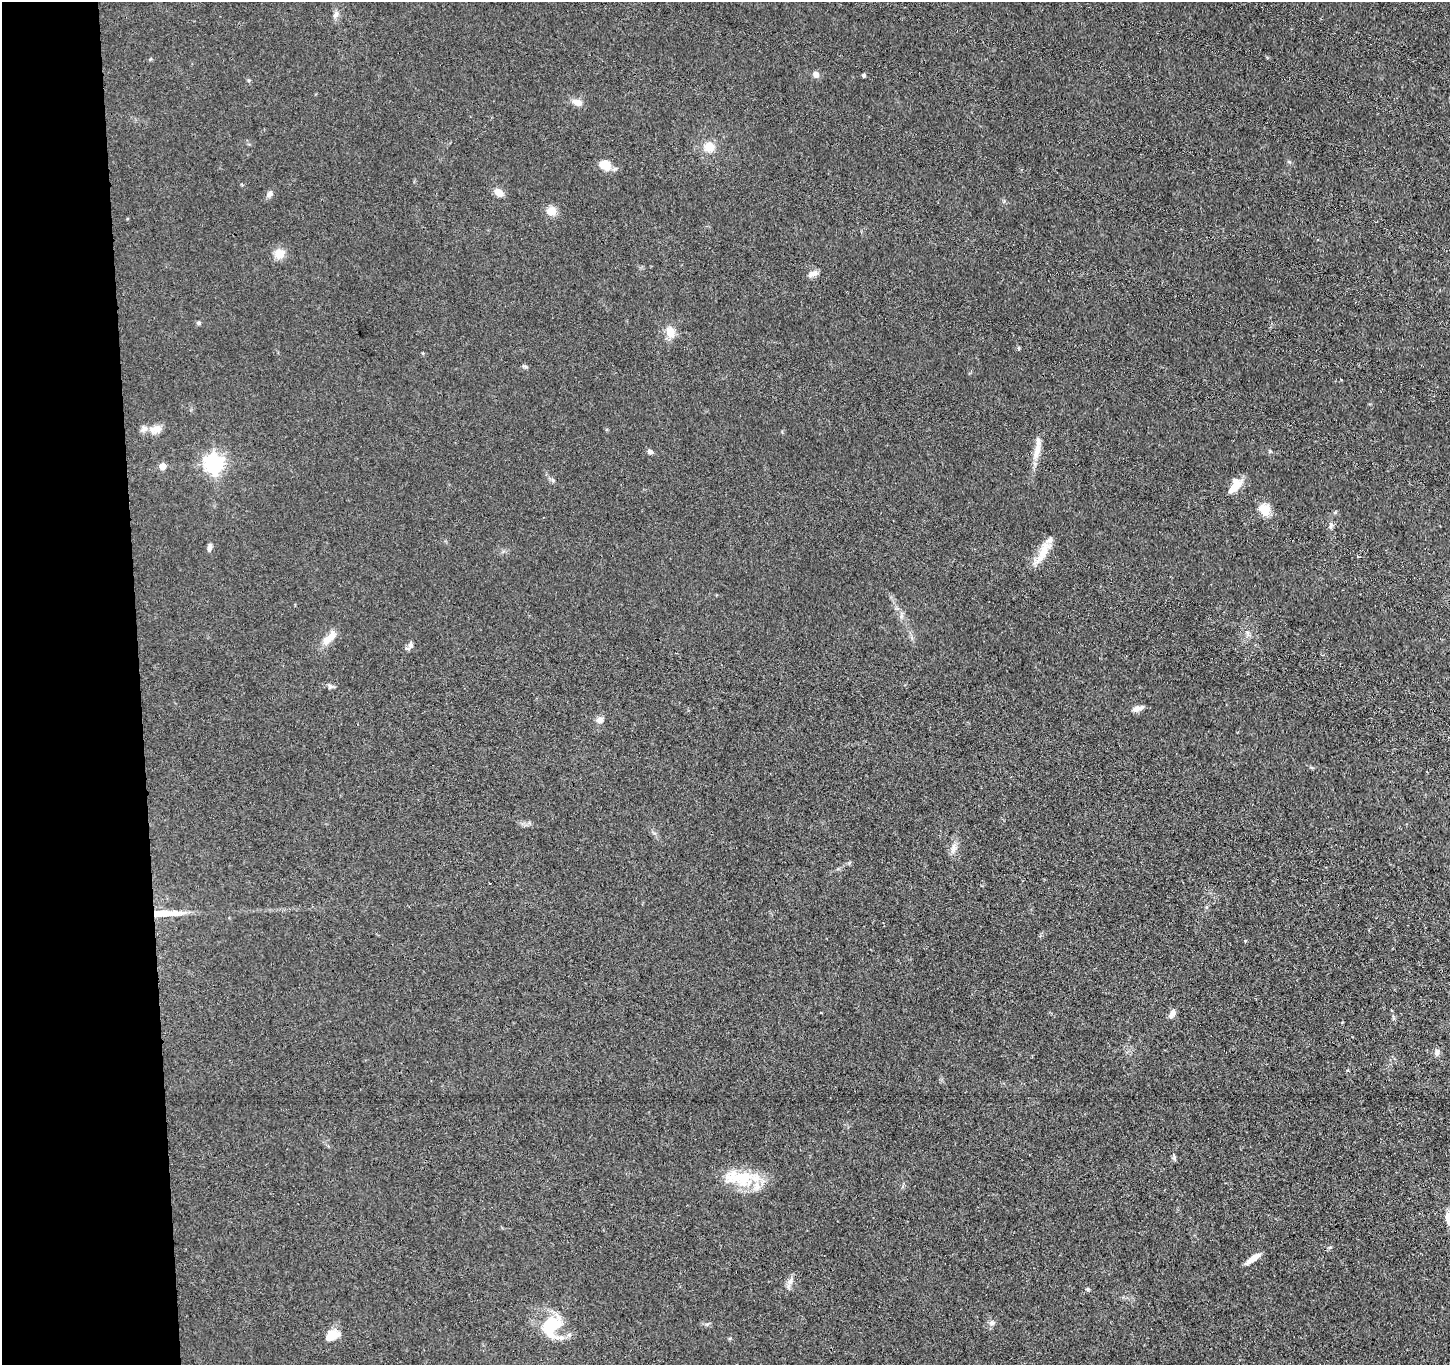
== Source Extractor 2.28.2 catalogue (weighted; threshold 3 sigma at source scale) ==
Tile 4 of 3 x 3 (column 1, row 2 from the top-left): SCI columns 57-1504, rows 1493-2855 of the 4456 x 4379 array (HDU 1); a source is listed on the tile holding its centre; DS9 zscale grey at full resolution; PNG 1452 x 1367 px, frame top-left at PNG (2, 2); no overlay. Shown black and unused: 10% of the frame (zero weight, under 3 of 4 exposures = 5% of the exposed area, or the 3 px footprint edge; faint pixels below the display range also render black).
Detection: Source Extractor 2.28.2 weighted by HDU 2 'WHT'; one run over the whole footprint, this tile lists its part. Background 0.0696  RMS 0.0068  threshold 0.0307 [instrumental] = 3 sigma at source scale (4.5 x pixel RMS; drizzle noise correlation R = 1.50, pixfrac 1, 0.05/0.05 arcsec/px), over >= 5 px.
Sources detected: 49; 3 inside a brighter listed object's ellipse — not listed separately; the other 46 listed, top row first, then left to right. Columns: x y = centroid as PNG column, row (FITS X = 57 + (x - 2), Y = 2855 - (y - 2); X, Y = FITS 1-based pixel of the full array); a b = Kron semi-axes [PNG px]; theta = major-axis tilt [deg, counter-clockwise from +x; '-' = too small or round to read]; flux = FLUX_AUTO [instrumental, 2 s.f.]
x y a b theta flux
336 14 10 5 66 2.2
816 74 7 7 - 3.3
863 76 4 4 - 0.96
577 102 13 7 -18 5.2
709 147 11 11 - 8.6
605 165 12 10 -34 11
498 192 10 7 -36 6.2
269 194 9 7 48 2.4
551 211 7 7 - 10
280 254 14 13 - 6.6
812 274 13 7 30 3.2
198 323 6 5 - 1.1
670 332 13 10 -77 7.8
1019 348 6 4 -89 0.76
524 366 8 4 -21 1
156 429 16 9 13 5.8
650 451 7 5 -16 2.1
1037 451 24 8 77 8
214 464 7 7 - 310
162 466 5 5 - 10
1235 486 20 10 52 9.4
1264 510 15 13 -49 8.7
1331 525 10 4 -85 1.8
209 547 9 5 78 2.2
1043 552 32 10 69 11
1248 633 7 4 -72 1.4
327 639 14 11 31 6.4
410 645 9 7 74 2.5
330 686 6 6 - 1.5
1137 709 12 6 18 3.9
600 720 8 7 - 3.5
953 848 12 7 78 3.7
165 913 41 7 2 16
1245 941 4 4 - 0.57
1172 1013 12 6 65 3.1
1437 1052 9 6 73 2.2
1347 1070 5 3 - 0.6
1174 1158 7 4 -58 1.2
740 1177 55 18 -1 28
1448 1218 16 8 -80 7.2
1253 1258 18 5 34 6.1
790 1281 11 6 65 3
1088 1289 6 4 44 0.87
992 1323 8 7 - 2.1
552 1326 28 23 83 32
332 1336 17 10 26 10
Overlapping masked pixels (flux is a lower limit): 1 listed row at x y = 165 913
Isophote crosses this tile's border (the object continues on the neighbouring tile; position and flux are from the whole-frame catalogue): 1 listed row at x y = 1448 1218